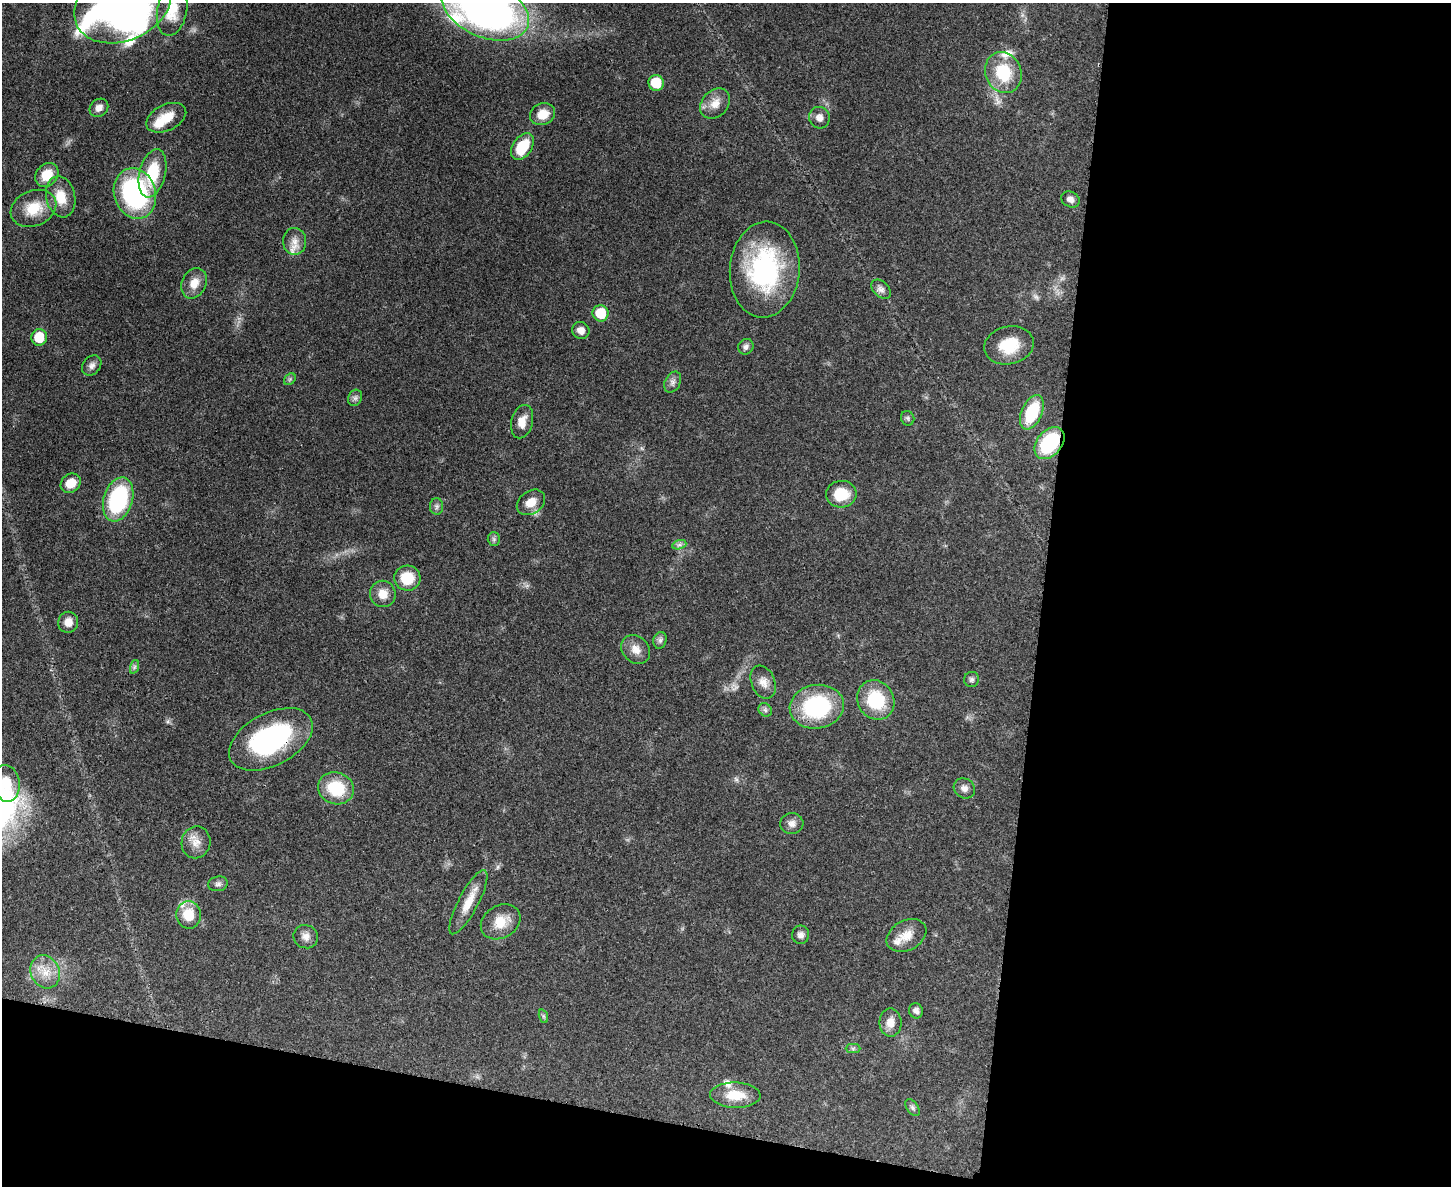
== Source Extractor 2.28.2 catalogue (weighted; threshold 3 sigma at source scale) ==
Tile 12 of 3 x 4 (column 3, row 4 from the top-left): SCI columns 3224-4672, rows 21-1204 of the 4875 x 4778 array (HDU 1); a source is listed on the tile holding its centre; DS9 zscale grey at full resolution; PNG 1453 x 1188 px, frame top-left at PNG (2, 3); each listed source drawn as its Kron ellipse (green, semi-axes under 4 px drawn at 4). Shown black and unused: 34% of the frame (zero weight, under 3 of 4 exposures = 7% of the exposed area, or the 3 px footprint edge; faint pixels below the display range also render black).
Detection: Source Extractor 2.28.2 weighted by HDU 2 'WHT'; one run over the whole footprint, this tile lists its part. Background 0.441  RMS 0.0079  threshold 0.0357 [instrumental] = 3 sigma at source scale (4.5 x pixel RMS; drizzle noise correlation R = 1.50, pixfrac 1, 0.05/0.05 arcsec/px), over >= 5 px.
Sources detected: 78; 2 inside a brighter object's white glare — neither listed nor drawn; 4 inside a brighter listed object's ellipse — not listed separately; the other 72 listed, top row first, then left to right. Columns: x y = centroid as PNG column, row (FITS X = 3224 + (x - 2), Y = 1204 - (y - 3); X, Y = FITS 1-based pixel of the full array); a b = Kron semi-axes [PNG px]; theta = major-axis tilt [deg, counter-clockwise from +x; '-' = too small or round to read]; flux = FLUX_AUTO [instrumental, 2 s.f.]
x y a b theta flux
123 5 50 36 23 440
485 9 46 28 -24 540
172 11 25 15 79 19
1003 73 21 18 -66 34
656 83 8 7 - 31
715 103 17 13 47 9.9
99 108 10 8 41 4.5
543 114 13 10 23 12
166 118 21 13 26 14
819 118 11 10 - 5.4
522 147 15 9 57 27
152 173 25 13 76 33
47 175 13 10 48 16
135 193 26 21 -73 130
61 197 21 14 -77 16
1070 199 9 7 -27 3.9
33 208 23 17 23 21
295 241 13 11 -87 7.8
765 270 48 35 85 110
194 283 16 12 64 9.8
881 289 11 7 -44 3.8
601 313 8 8 - 25
581 330 9 8 - 5
39 337 8 8 - 24
1009 345 25 19 13 24
746 347 8 7 - 2.6
92 365 11 8 49 3.7
290 379 6 5 - 1.5
673 382 11 7 63 3.4
355 398 8 6 63 2.5
1032 412 18 10 66 41
908 418 7 6 - 1.7
522 422 17 10 76 8.5
1049 443 18 12 50 62
71 483 11 9 40 11
841 494 15 13 4 21
118 499 22 14 73 84
531 502 15 11 36 11
436 506 8 6 90 2.4
494 539 6 6 - 1.7
679 545 7 4 18 2
407 578 13 12 - 22
383 594 13 13 - 9.9
68 622 10 10 - 6.9
660 640 8 6 75 2.4
636 649 16 13 -45 8.3
134 667 7 4 71 1.7
972 679 8 7 - 2.1
763 682 17 11 -67 7.3
876 700 20 18 -59 39
817 707 27 22 9 75
765 710 7 6 - 2.2
271 739 45 26 28 110
6 783 18 13 -80 19
336 788 18 16 -20 34
964 788 11 9 -35 4.5
792 824 11 10 - 4.8
196 842 16 14 78 9.4
218 884 10 7 8 2.8
468 902 36 10 62 15
189 915 14 12 -87 22
501 922 21 16 31 16
800 935 9 8 - 3.5
906 935 21 15 28 12
306 937 12 11 - 5.8
45 972 17 14 -64 14
916 1011 8 7 - 3.2
543 1016 7 4 -71 1.5
890 1023 14 11 -89 7.9
853 1049 7 4 0 1.4
735 1095 25 12 -2 18
913 1108 9 6 -55 2
Overlapping masked pixels (flux is a lower limit): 2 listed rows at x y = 1049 443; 271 739
Isophote crosses this tile's border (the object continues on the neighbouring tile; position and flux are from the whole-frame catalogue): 4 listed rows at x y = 123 5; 485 9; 172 11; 6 783